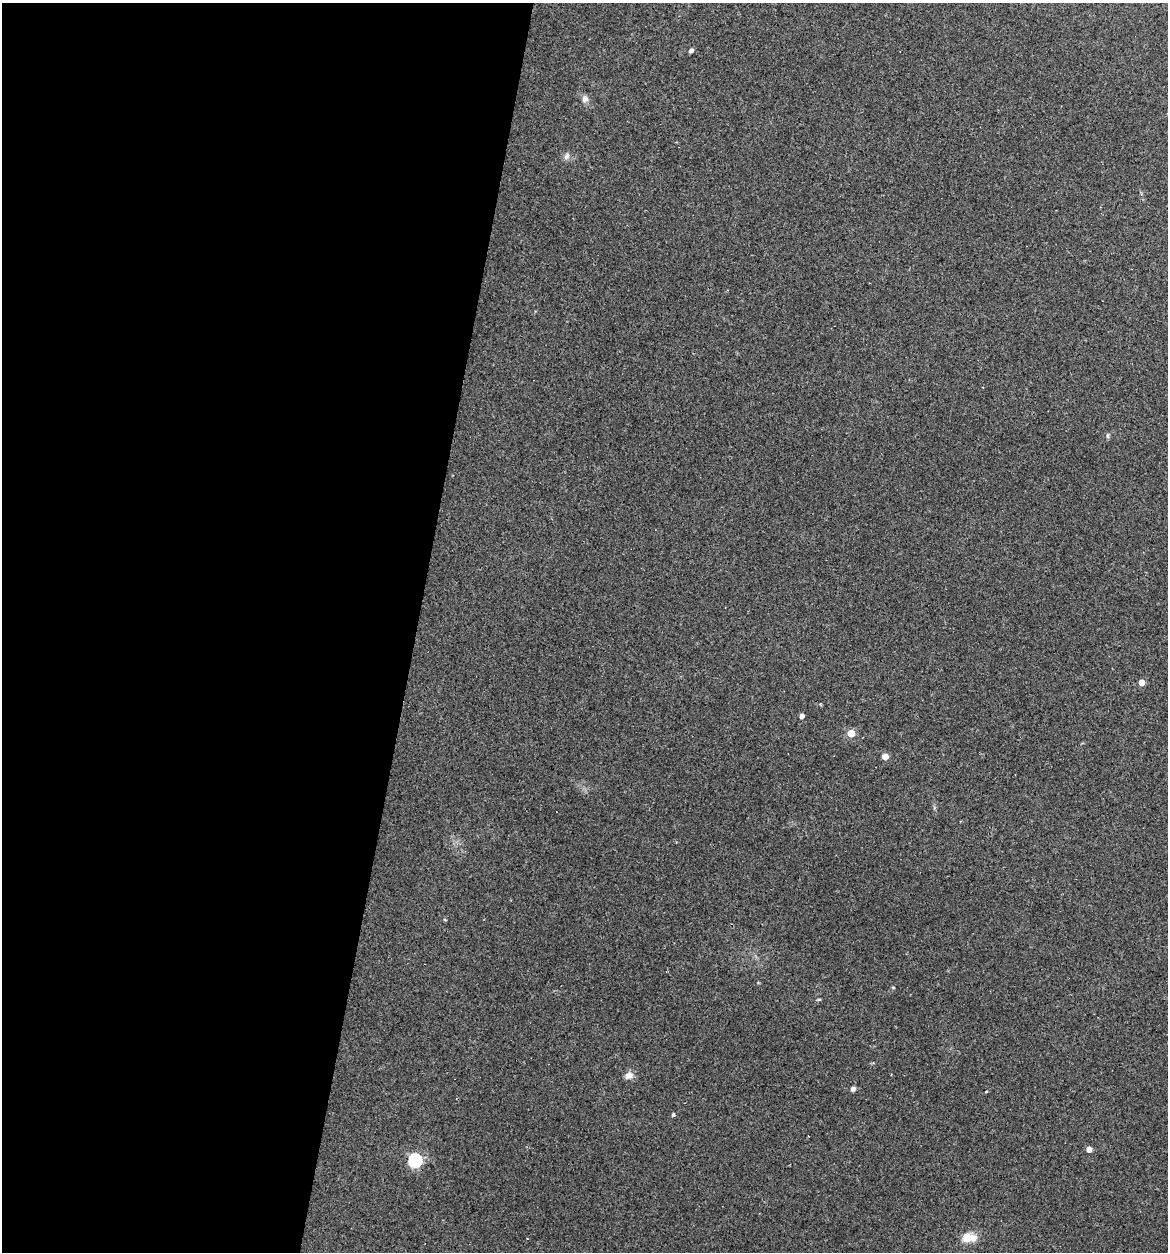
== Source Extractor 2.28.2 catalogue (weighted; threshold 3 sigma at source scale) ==
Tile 5 of 4 x 4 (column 1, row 2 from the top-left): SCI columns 121-1286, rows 2503-3752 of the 5029 x 5032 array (HDU 1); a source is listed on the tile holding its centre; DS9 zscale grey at full resolution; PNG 1170 x 1254 px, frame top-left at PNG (2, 3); no overlay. Shown black and unused: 36% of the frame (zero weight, under 2 of 3 exposures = <1% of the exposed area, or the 3 px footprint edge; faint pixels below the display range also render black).
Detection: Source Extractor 2.28.2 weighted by HDU 2 'WHT'; one run over the whole footprint, this tile lists its part. Background 0.137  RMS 0.007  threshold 0.0314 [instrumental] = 3 sigma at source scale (4.5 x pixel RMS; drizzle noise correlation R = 1.50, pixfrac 1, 0.05/0.05 arcsec/px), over >= 5 px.
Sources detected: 16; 1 cosmic-ray / hot-pixel residue — not listed; the other 15 listed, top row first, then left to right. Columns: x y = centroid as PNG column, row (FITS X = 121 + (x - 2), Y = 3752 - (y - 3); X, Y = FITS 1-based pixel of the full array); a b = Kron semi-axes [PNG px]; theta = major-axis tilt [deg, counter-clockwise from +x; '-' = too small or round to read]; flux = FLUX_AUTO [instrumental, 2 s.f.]
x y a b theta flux
691 50 5 4 - 2.6
585 99 9 8 - 3.2
566 156 9 7 61 2.7
1108 436 8 4 82 1.1
1142 682 5 4 - 6.6
801 716 4 4 - 2.9
851 733 5 5 - 13
885 756 4 4 - 8.2
819 999 6 4 1 0.74
629 1075 11 9 30 4.2
853 1089 4 4 - 3.1
673 1114 4 4 - 1.4
1089 1149 4 4 - 5.2
415 1160 6 6 - 110
969 1238 20 11 0 9.8